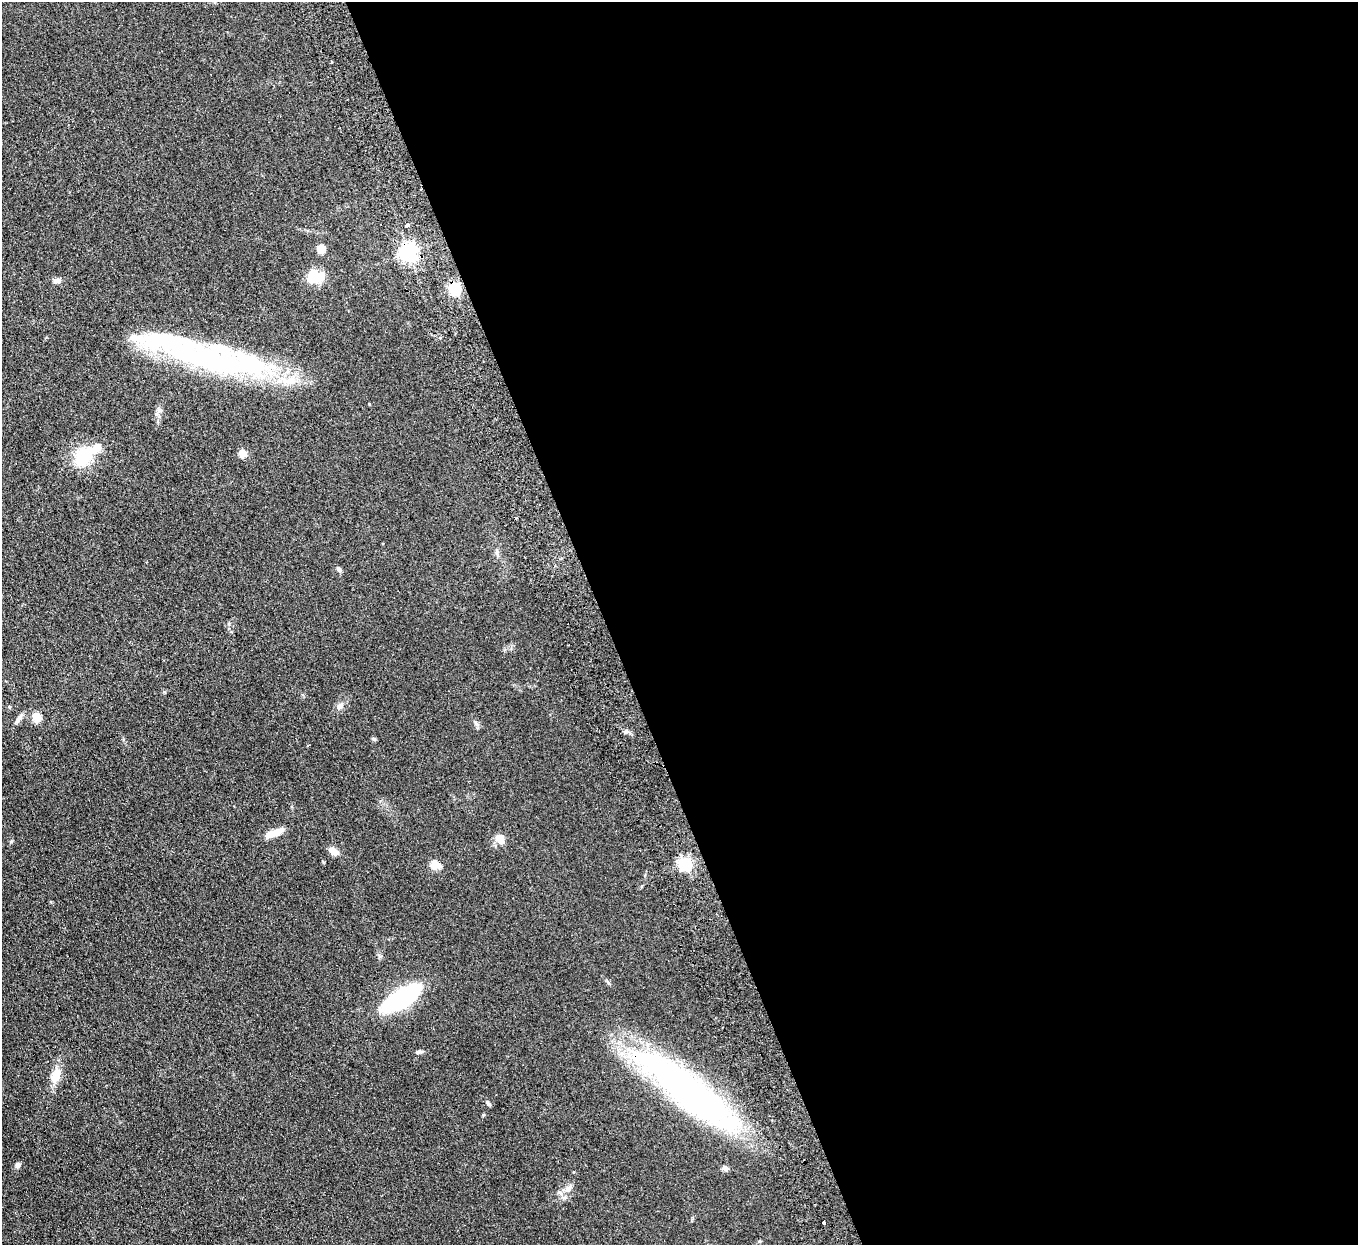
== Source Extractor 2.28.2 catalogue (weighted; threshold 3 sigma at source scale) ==
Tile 8 of 4 x 4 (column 4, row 2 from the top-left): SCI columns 4122-5477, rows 2664-3906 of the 5532 x 5451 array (HDU 1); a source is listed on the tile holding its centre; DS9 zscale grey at full resolution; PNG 1360 x 1247 px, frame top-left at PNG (2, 2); no overlay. Shown black and unused: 56% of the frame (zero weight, under 2 of 3 exposures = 3% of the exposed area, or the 3 px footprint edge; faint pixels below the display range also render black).
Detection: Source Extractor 2.28.2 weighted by HDU 2 'WHT'; one run over the whole footprint, this tile lists its part. Background 0.103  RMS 0.011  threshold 0.0513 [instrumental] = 3 sigma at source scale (4.5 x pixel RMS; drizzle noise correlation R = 1.50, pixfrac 1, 0.05/0.05 arcsec/px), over >= 5 px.
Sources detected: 38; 3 inside a brighter object's white glare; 1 cosmic-ray / hot-pixel residue — not listed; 1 inside a brighter listed object's ellipse — not listed separately; the other 33 listed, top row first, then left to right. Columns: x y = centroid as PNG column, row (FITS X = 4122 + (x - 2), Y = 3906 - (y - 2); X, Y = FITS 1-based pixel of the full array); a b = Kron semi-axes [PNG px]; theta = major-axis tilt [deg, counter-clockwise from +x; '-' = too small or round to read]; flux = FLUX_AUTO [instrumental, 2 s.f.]
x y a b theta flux
331 62 3 3 - 1.9
407 225 4 4 - 7.5
321 248 5 5 - 35
408 252 7 6 - 440
316 277 21 14 -1 23
58 280 9 7 0 3.8
454 288 6 5 - 140
213 361 164 30 -19 250
243 453 5 5 - 27
84 456 31 18 50 41
383 543 3 3 - 1.7
497 552 9 4 -82 2.3
339 569 8 5 -46 2.3
340 706 10 7 48 4.5
37 717 5 5 - 40
17 721 13 5 61 3.9
476 723 8 4 -54 2.2
626 731 6 5 - 2.3
374 739 6 5 - 1.6
274 833 21 7 22 15
500 839 14 10 -50 8.3
333 851 13 8 -49 7.2
685 864 6 5 - 200
435 865 14 10 -6 8.9
397 1001 31 14 40 120
419 1052 11 4 7 2.5
56 1076 19 11 73 16
688 1091 127 29 -38 410
487 1103 7 5 -51 2.2
18 1165 7 6 - 2.8
725 1168 9 6 -33 3.2
569 1188 11 6 55 5.2
824 1223 3 3 - 2.9
Overlapping masked pixels (flux is a lower limit): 3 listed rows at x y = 408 252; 454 288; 688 1091
Isophote crosses this tile's border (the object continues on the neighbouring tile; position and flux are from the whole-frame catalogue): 1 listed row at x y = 688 1091
Unlisted compact peaks at least as high as the median listed source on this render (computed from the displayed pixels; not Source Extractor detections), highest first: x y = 11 842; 380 956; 483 1115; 229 624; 608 983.